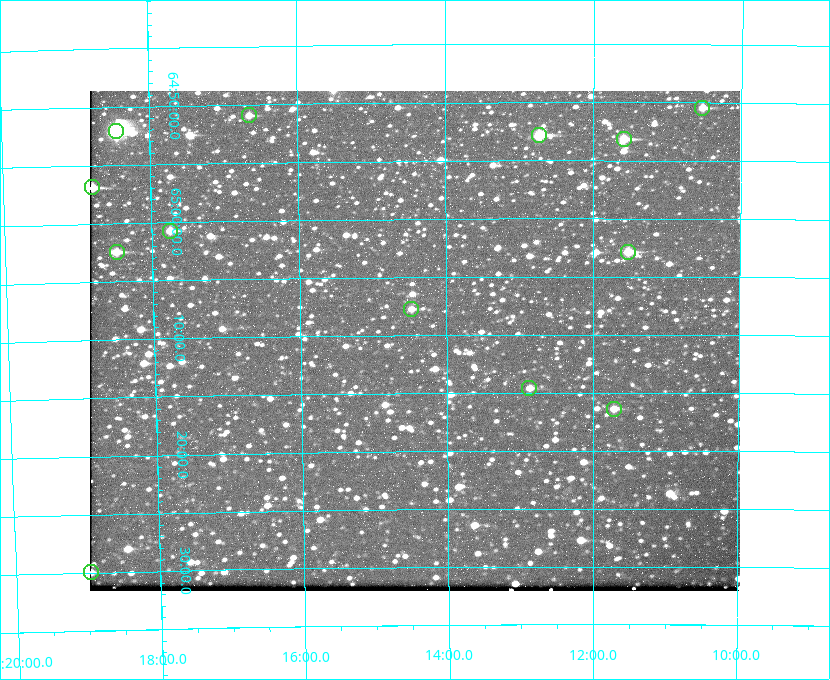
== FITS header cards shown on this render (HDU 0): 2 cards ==
NAXIS1  =                  650 / Width of table row in bytes
NAXIS2  =                  500 / Number of rows in table

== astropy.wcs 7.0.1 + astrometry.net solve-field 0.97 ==
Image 650 x 500 px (HDU 0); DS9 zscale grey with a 90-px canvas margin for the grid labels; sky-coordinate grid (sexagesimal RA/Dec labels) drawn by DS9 from the SOLVED WCS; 13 Tycho-2 reference stars matched to detected sources circled (green)
Header WCS: none
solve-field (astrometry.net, Tycho-2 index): SOLVED blind (the file carries no WCS)
Solved WCS: RA---TAN-SIP/DEC--TAN-SIP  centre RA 20:14:26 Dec +65:10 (303.61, +65.17 deg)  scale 5.17 arcsec/px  FOV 56.0' x 43.1'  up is -179 deg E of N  parity flipped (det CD > 0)
(file carries no celestial WCS; the grid is the blind solution)
Tycho-2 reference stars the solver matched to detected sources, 13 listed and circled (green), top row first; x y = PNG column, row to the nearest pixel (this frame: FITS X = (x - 90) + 1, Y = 500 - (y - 91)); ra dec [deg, ICRS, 3 dp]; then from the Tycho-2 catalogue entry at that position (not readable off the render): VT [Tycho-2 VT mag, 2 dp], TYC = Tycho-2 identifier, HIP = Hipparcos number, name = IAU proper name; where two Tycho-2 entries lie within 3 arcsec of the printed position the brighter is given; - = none
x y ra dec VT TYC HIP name
702 108 302.633 +64.841 10.69 4240-985-1 - -
249 115 304.164 +64.849 10.65 4240-315-1 - -
116 131 304.612 +64.868 7.89 4241-1703-1 100101 -
539 135 303.184 +64.880 9.02 4240-488-1 - -
624 139 302.897 +64.886 9.40 4240-717-1 - -
92 187 304.698 +64.948 10.27 4241-1684-1 - -
170 231 304.437 +65.012 10.41 4241-1775-1 - -
117 252 304.620 +65.041 10.25 4241-1573-1 - -
628 252 302.882 +65.048 10.25 4240-98-1 - -
411 309 303.620 +65.129 11.18 4240-34-1 - -
529 388 303.217 +65.244 11.17 4240-236-1 - -
614 409 302.928 +65.273 10.74 4240-760-1 - -
91 572 304.739 +65.499 10.16 4241-1715-1 - -